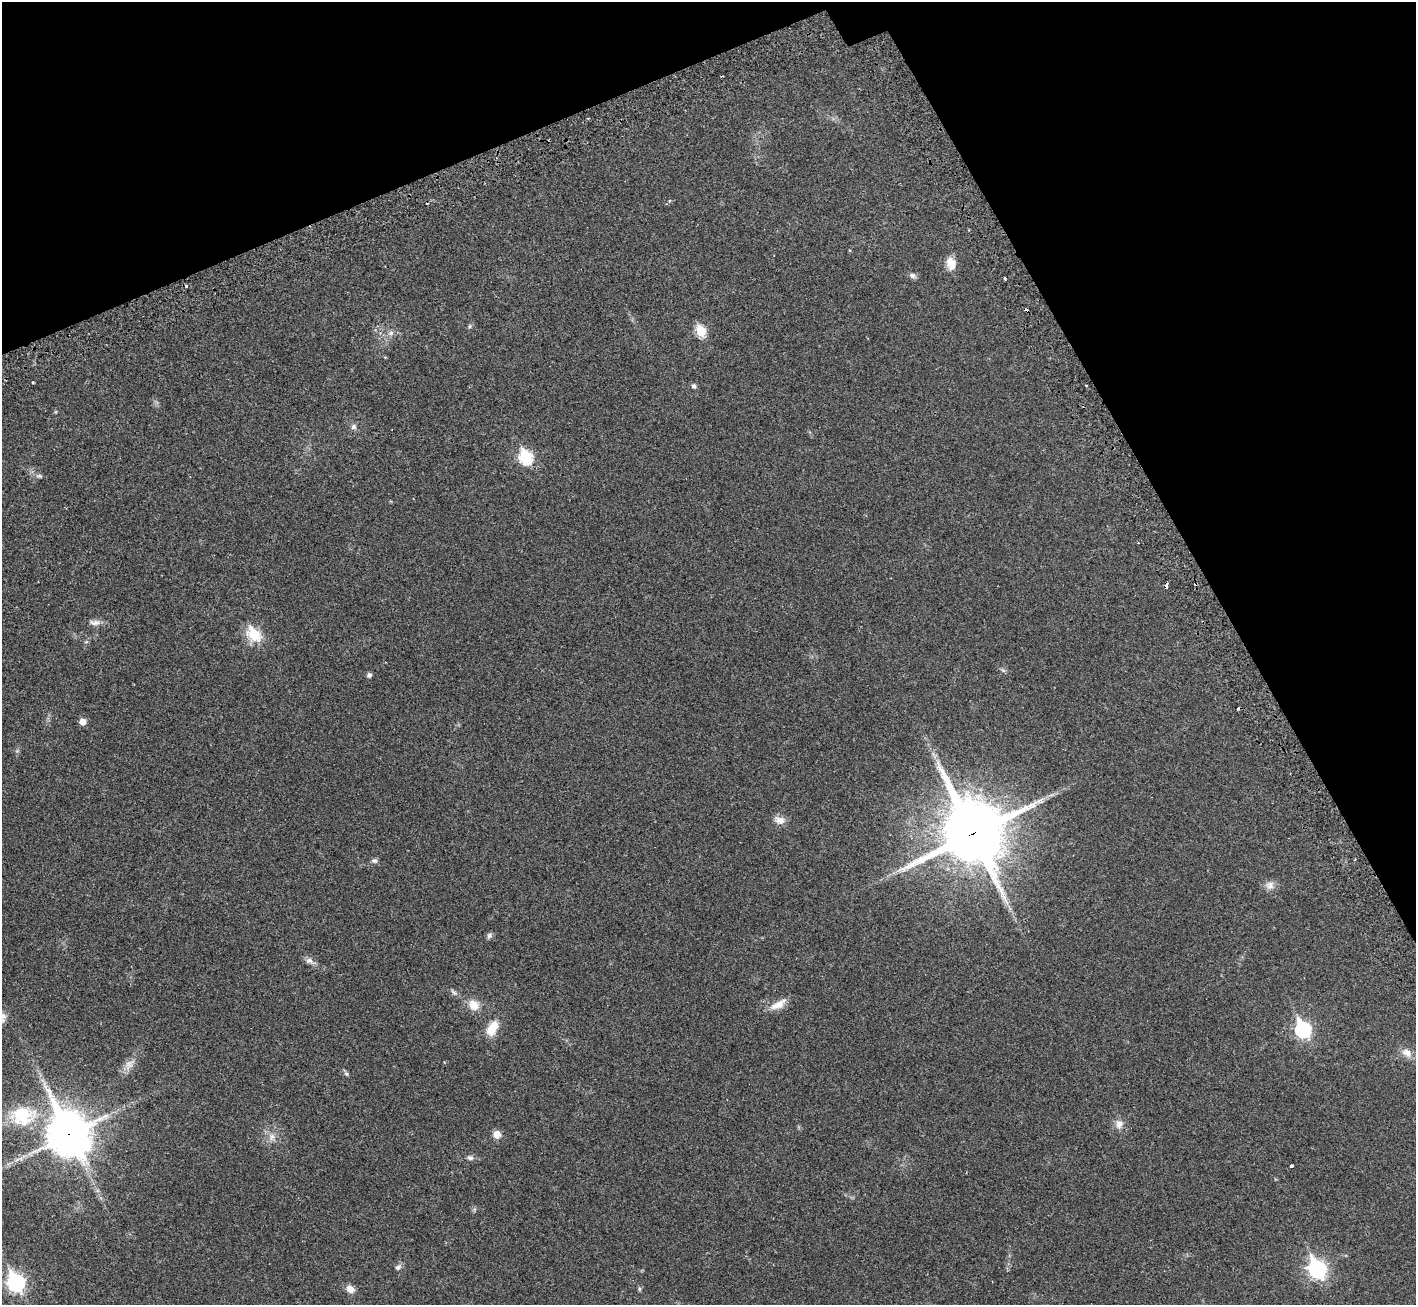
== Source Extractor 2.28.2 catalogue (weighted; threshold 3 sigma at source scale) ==
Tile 3 of 4 x 4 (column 3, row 1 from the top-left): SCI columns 2922-4335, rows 4119-5421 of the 5813 x 5816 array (HDU 1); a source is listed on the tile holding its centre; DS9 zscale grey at full resolution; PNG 1418 x 1307 px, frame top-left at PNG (2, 2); no overlay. Shown black and unused: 22% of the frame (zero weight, under 2 of 3 exposures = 4% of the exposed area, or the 3 px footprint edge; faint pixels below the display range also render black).
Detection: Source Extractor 2.28.2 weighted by HDU 2 'WHT'; one run over the whole footprint, this tile lists its part. Background 0.0274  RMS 0.0043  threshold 0.0194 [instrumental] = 3 sigma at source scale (4.5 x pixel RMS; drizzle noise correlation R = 1.50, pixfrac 1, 0.05/0.05 arcsec/px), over >= 5 px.
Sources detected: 57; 2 too faint to see at this stretch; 5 cosmic-ray / hot-pixel residue — not listed; the other 50 listed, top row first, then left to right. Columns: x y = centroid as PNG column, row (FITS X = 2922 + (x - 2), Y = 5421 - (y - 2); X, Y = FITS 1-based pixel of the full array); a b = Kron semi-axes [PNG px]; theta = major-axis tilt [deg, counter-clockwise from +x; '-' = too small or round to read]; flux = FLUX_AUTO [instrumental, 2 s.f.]
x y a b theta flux
496 158 3 3 - 0.35
951 263 16 11 -80 5.2
912 276 9 7 -22 1.5
1005 279 3 3 - 0.62
470 326 6 5 - 0.72
701 331 7 6 - 21
391 333 9 7 23 1.8
33 382 3 2 - 0.55
1086 385 3 2 - 0.35
694 386 6 5 - 1.3
353 427 7 7 - 1.5
526 457 8 6 -62 45
39 476 9 5 -9 1.1
1138 542 3 2 - 0.47
1166 586 4 3 - 2.2
95 622 18 7 -2 2.5
254 634 8 6 -52 29
86 642 6 4 18 0.55
1003 670 8 4 -45 0.81
369 675 5 5 - 1.3
83 722 6 5 - 4.5
934 755 13 6 -49 2.1
1052 795 10 4 13 1.1
780 820 16 10 -16 3.2
973 833 24 22 -65 2800
375 861 8 6 -1 1.2
1270 885 14 12 25 2.9
489 936 9 6 62 1.1
310 961 15 8 -28 2.2
454 992 13 6 -41 1.3
778 1004 26 10 30 5
474 1005 14 12 -42 5.7
492 1028 21 12 61 7.4
1303 1029 9 7 -63 81
1407 1053 15 10 -33 3.9
129 1065 20 11 49 4.1
346 1074 7 5 -39 0.86
23 1115 35 25 4 26
1119 1124 13 11 82 3.4
69 1134 18 15 -62 1200
497 1134 9 8 - 3.6
272 1137 12 10 41 3.3
470 1158 9 6 -11 1.4
9 1163 7 4 20 0.97
1292 1166 4 3 - 1.6
398 1267 10 7 37 1.5
1317 1269 9 7 -61 140
16 1283 10 8 -64 84
350 1289 10 8 -37 3.3
639 1289 6 5 - 0.65
Overlapping masked pixels (flux is a lower limit): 3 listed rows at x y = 1166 586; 973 833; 69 1134